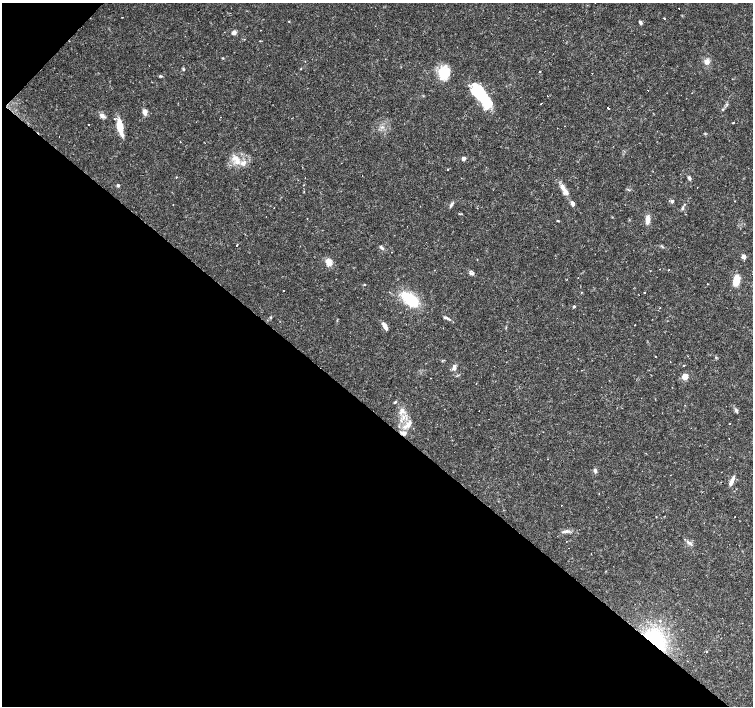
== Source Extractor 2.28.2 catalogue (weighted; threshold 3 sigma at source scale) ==
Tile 9 of 4 x 4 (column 1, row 3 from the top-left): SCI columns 2-1503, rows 1637-3044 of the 6011 x 6021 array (HDU 1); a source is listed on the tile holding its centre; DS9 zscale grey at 2 x 2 block average (1 PNG px = mean of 2 x 2 image px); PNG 755 x 708 px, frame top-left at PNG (2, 3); no overlay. Shown black and unused: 43% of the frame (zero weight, under 2 of 3 exposures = <1% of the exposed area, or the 3 px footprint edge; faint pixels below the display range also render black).
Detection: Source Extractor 2.28.2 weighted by HDU 2 'WHT'; one run over the whole footprint, this tile lists its part. Background 0.032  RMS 0.0033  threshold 0.0146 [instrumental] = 3 sigma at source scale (4.5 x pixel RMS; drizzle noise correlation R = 1.50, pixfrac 1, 0.0396/0.0396 arcsec/px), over >= 5 px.
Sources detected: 93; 11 cosmic-ray / hot-pixel residue — not listed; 7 inside a brighter listed object's ellipse — not listed separately; the other 75 listed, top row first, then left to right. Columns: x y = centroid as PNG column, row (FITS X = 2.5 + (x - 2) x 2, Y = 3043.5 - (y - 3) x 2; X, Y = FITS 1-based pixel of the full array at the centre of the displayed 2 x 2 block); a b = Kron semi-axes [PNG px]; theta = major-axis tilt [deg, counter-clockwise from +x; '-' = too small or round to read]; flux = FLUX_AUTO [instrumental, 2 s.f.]
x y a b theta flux
664 18 2 2 - 1.8
289 21 3 2 - 0.43
640 23 5 3 - 1.4
234 32 6 5 - 2.3
223 58 3 2 - 0.56
707 62 7 6 - 3.8
184 69 4 3 - 0.86
539 72 2 2 - 0.63
444 73 14 11 83 20
592 73 2 2 - 2.7
160 76 5 3 - 0.96
648 90 2 2 - 1.5
481 95 28 11 -43 33
423 96 3 2 - 0.43
541 103 2 2 - 5.1
608 108 2 2 - 13
723 109 3 3 - 0.69
144 112 6 5 - 3.4
102 115 7 5 -33 3.2
88 125 2 2 - 1.6
120 127 18 6 -79 14
383 127 4 3 - 1.2
464 158 2 2 - 8
237 160 15 7 -65 7.8
447 169 2 2 - 3.6
176 177 3 2 - 0.43
689 178 5 3 - 2
118 185 3 3 - 1.9
564 190 11 5 -49 5
672 201 4 3 - 1.7
735 201 2 2 - 0.29
451 204 9 3 55 1.6
573 204 6 4 -62 2.9
173 205 2 2 - 0.23
682 208 4 3 - 1.1
647 220 11 5 90 4.8
558 221 4 2 - 0.56
382 248 8 3 -53 1.5
743 257 5 4 - 2.7
329 262 9 7 -53 5.6
659 269 2 2 - 0.57
669 270 2 2 - 0.75
650 271 2 2 - 0.44
471 273 4 3 - 1.4
736 280 8 5 80 15
708 284 2 2 - 0.33
364 285 3 2 - 0.53
283 290 2 2 - 0.43
582 292 3 2 - 0.39
644 292 2 2 - 8.3
410 299 24 12 -38 28
574 306 2 2 - 1.6
271 317 3 3 - 0.69
446 318 10 3 -21 1.9
635 325 2 2 - 0.77
385 326 10 4 -59 4.1
655 356 2 2 - 0.55
716 357 3 3 - 0.63
683 365 2 2 - 0.46
454 368 5 4 - 3.7
685 377 4 4 - 9.4
395 402 4 3 - 0.87
402 411 7 6 - 3.7
730 423 2 2 - 0.36
408 424 11 5 42 5.9
404 433 4 4 - 3.2
595 470 5 4 - 1.8
732 480 11 4 70 3.8
656 517 3 2 - 0.33
566 531 10 4 10 2.9
689 542 8 4 -25 2.4
569 548 2 2 - 0.38
660 621 3 3 - 1
655 641 21 13 -46 63
707 652 2 2 - 1.1
Overlapping masked pixels (flux is a lower limit): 2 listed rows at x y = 404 433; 655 641
Diffuse or blended objects may show on this block-average render without a row.